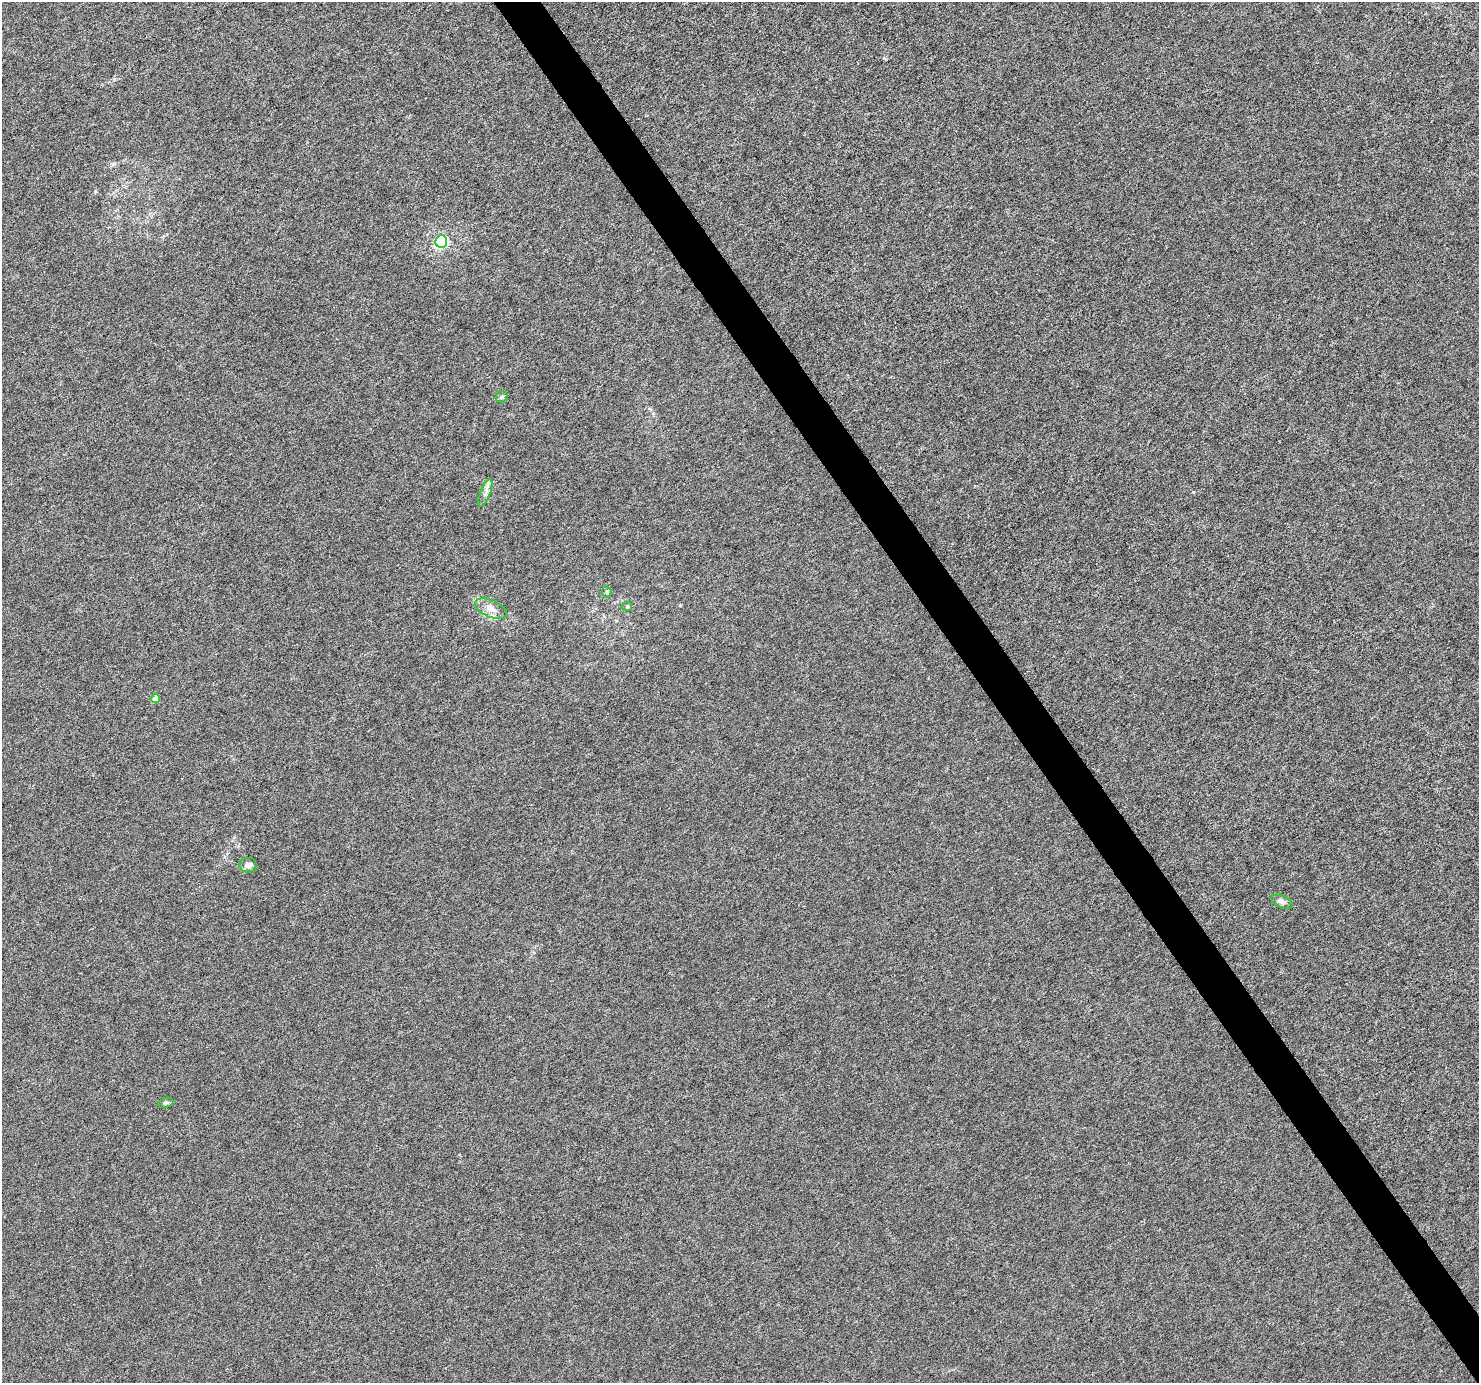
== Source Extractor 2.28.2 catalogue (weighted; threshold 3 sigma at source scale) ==
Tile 6 of 4 x 4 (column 2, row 2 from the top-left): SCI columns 1478-2954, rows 2884-4264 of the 5911 x 5828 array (HDU 1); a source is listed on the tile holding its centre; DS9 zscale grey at full resolution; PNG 1481 x 1385 px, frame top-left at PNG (2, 2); each listed source drawn as its Kron ellipse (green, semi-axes under 4 px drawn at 4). Shown black and unused: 3% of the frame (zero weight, under 4 of 8 exposures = <1% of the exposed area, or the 3 px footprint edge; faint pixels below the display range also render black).
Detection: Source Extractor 2.28.2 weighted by HDU 2 'WHT'; one run over the whole footprint, this tile lists its part. Background -2.55e-04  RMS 0.0013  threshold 0.00521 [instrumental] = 3 sigma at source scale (4.09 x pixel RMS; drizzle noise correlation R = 1.36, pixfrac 0.8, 0.0396/0.0396 arcsec/px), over >= 5 px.
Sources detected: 11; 1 inside a brighter listed object's ellipse — not listed separately; the other 10 listed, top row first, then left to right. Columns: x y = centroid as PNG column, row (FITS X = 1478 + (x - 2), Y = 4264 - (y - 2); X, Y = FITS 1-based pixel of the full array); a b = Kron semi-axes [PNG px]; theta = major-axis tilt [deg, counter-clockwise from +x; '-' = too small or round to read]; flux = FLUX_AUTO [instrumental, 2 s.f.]
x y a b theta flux
441 242 6 6 - 18
502 397 6 5 - 0.25
485 493 15 5 69 0.53
607 592 5 5 - 0.18
627 607 5 4 - 0.14
491 609 17 8 -24 0.94
155 699 4 4 - 1.2
248 865 8 7 - 0.53
1282 902 11 6 -23 0.41
166 1103 8 5 18 0.23
Unlisted compact peaks at least as high as the median listed source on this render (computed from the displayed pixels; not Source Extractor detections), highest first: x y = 95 191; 1193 492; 113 164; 680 605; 114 79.